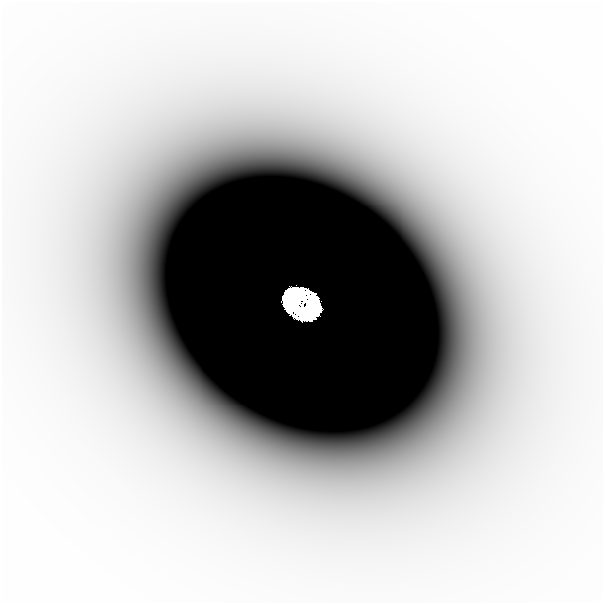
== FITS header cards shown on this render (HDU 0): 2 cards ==
NAXIS1  =                  601
NAXIS2  =                  601

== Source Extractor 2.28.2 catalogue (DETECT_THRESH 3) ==
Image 601 x 601 px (HDU 0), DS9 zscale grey, 1 PNG px = 1 image px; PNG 605 x 605 px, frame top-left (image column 1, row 601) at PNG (2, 2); no overlay
Background -7.49e-07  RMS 3.2e-07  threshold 9.64e-07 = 3 sigma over >= 5 px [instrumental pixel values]
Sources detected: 4; all 4 listed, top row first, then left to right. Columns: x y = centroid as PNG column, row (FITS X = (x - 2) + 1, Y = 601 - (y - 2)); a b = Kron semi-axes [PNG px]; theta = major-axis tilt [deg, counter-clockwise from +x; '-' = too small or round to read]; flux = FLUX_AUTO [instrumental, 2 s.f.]
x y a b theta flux
297 302 23 16 -88 3.1e+00
303 303 32 19 -27 3.9e+00
187 329 10 7 -72 1.8e-04
280 416 29 19 -10 3.7e-04